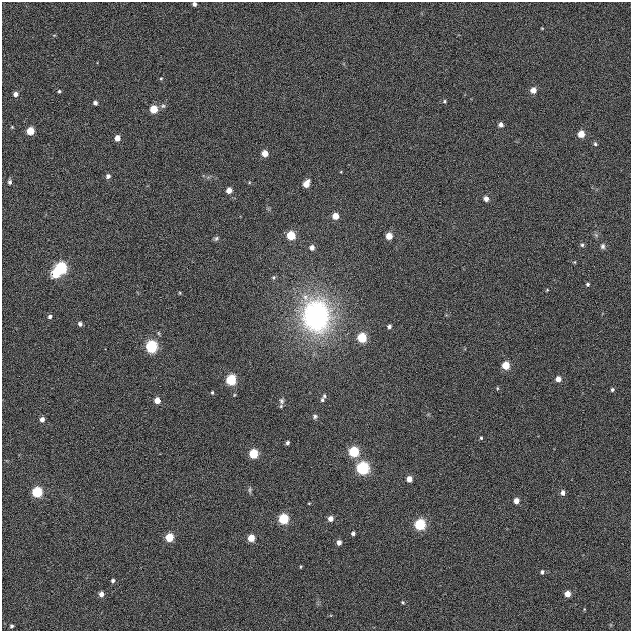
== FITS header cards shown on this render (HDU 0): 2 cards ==
NAXIS1  =                  629
NAXIS2  =                  629

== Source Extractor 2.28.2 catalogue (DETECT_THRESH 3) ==
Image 629 x 629 px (HDU 0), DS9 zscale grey, 1 PNG px = 1 image px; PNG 633 x 633 px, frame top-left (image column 1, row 629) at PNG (2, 2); no overlay
Background 0.0139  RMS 0.17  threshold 0.507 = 3 sigma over >= 5 px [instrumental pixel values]
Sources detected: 78; all 78 listed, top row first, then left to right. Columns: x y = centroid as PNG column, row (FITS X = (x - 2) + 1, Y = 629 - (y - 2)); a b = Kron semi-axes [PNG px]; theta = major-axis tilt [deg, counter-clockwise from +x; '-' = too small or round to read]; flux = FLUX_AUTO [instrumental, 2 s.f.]
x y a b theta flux
194 4 4 4 - 34
542 28 5 3 - 9.2
161 79 5 4 - 13
533 90 6 5 - 110
59 91 4 4 - 16
15 94 6 5 - 47
444 101 5 4 - 16
95 103 5 4 - 34
163 106 7 6 - 28
154 109 5 5 - 240
501 125 6 6 - 50
12 127 4 4 - 10
30 131 5 5 - 240
581 134 5 5 - 180
117 138 5 4 - 94
595 144 5 5 - 19
265 153 5 5 - 130
108 176 5 5 - 35
10 182 5 4 - 27
306 184 6 5 - 140
229 190 5 4 - 92
486 199 5 5 - 53
336 216 5 5 - 130
291 235 5 5 - 370
389 236 5 5 - 150
216 238 7 5 49 22
582 245 6 5 - 22
603 246 7 6 - 31
312 248 5 5 - 53
574 262 4 4 - 11
61 268 6 6 - 1100
55 273 6 5 - 450
588 284 5 5 - 21
547 290 5 3 - 11
180 293 5 3 - 10
50 316 5 4 - 26
316 316 32 27 -87 2100
80 324 5 5 - 32
389 326 4 4 - 30
362 338 6 5 - 490
151 347 6 6 - 1200
506 365 5 5 - 270
558 379 6 5 - 88
231 380 6 5 - 650
497 388 5 3 - 11
612 390 5 5 - 24
212 393 4 3 - 13
324 396 6 5 - 20
157 400 5 5 - 120
322 400 5 5 - 21
281 401 9 7 -74 37
315 416 7 6 - 26
42 419 5 4 - 52
481 438 4 3 - 14
288 443 4 4 - 25
354 452 6 6 - 710
254 454 6 5 - 450
363 468 6 6 - 1400
409 479 5 4 - 94
250 490 8 4 83 23
37 492 6 5 - 750
563 493 5 5 - 47
516 501 5 4 - 74
309 503 4 3 - 8.5
331 518 5 5 - 70
284 519 6 5 - 660
420 525 6 6 - 890
353 533 4 4 - 27
170 537 5 5 - 320
251 538 5 5 - 180
339 542 5 4 - 56
300 567 4 3 - 9.9
542 572 5 4 - 24
113 581 5 4 - 25
101 594 5 5 - 59
567 594 5 5 - 100
403 602 4 3 - 13
12 626 4 4 - 21
At the frame edge (FLAGS 8, measured only in part): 1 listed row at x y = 194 4